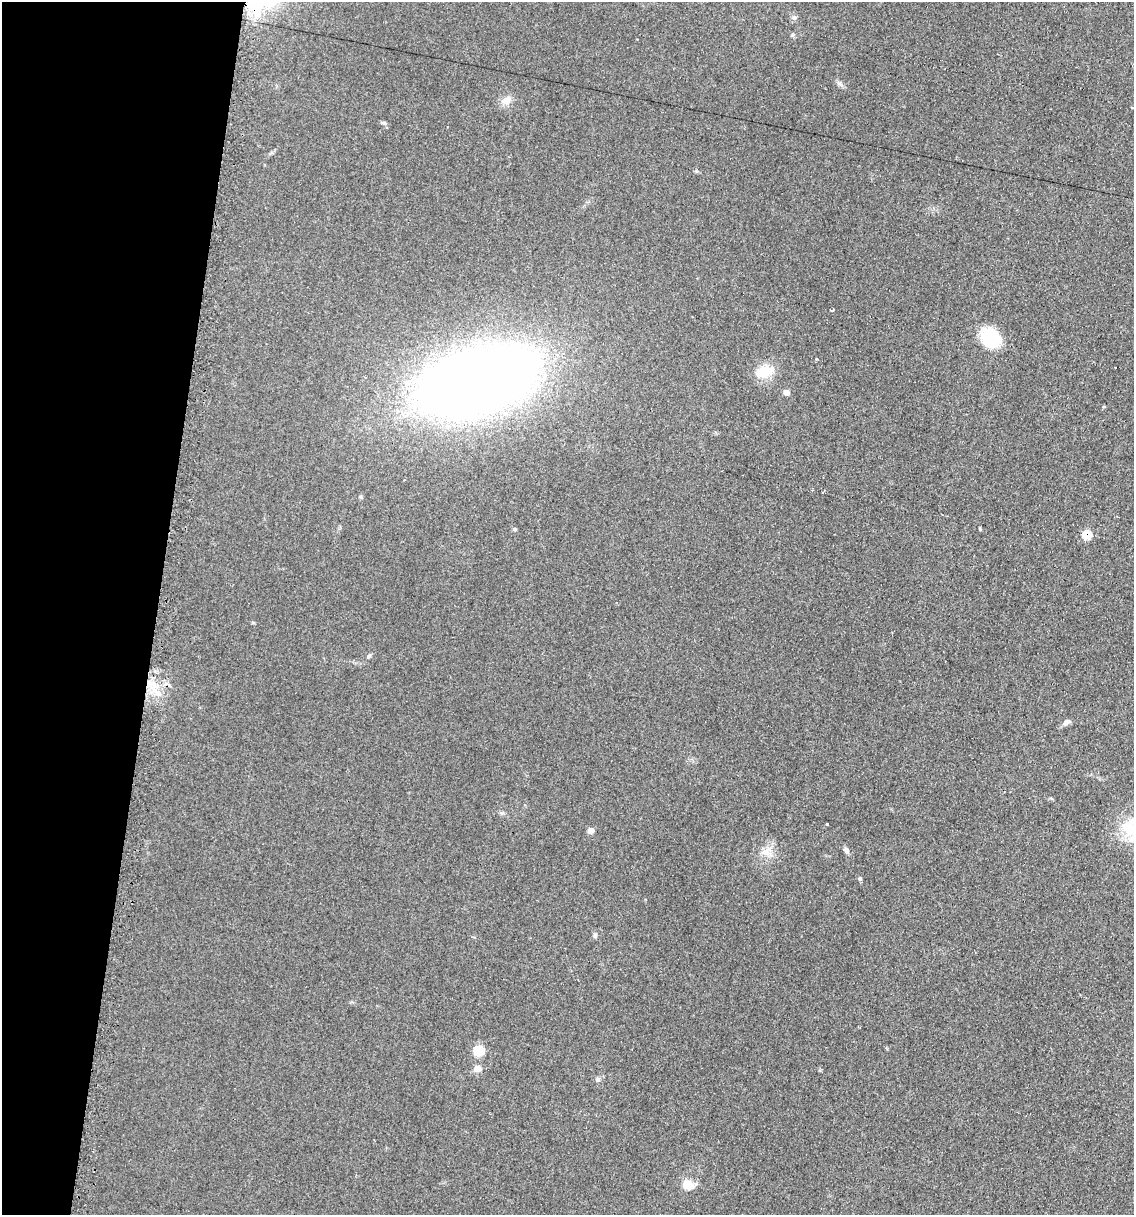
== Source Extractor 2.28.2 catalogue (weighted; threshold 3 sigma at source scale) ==
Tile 9 of 4 x 4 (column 1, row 3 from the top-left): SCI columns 124-1255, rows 1215-2427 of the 4903 x 4854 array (HDU 1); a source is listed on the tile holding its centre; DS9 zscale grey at full resolution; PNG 1136 x 1217 px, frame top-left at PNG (2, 2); no overlay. Shown black and unused: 14% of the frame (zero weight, under 2 of 3 exposures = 2% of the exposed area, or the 3 px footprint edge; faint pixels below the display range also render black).
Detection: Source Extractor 2.28.2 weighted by HDU 2 'WHT'; one run over the whole footprint, this tile lists its part. Background 0.101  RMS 0.012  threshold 0.0519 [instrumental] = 3 sigma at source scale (4.5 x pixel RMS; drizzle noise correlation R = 1.50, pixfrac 1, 0.05/0.05 arcsec/px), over >= 5 px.
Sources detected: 33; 2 cosmic-ray / hot-pixel residue — not listed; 1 inside a brighter listed object's ellipse — not listed separately; the other 30 listed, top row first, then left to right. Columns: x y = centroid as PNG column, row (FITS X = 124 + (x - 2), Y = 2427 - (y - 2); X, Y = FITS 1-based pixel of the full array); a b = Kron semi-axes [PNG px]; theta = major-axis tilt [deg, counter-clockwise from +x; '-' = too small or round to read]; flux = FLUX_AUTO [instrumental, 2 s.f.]
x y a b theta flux
794 18 7 6 - 3
840 84 10 4 -30 3.1
506 100 14 9 25 8.8
1132 107 3 3 - 2.7
384 123 6 5 - 2.1
832 310 4 3 - 5.7
990 338 20 16 -54 61
817 359 3 3 - 1.5
764 371 20 12 16 28
478 381 79 39 17 2000
786 392 4 4 - 12
361 497 6 4 -72 1.4
515 529 5 4 - 1.6
980 529 4 4 - 1.1
1087 535 6 5 - 38
369 656 6 5 - 1.9
151 684 15 5 -9 9.6
159 694 7 6 - 4.8
1066 722 9 6 29 4.5
827 824 3 3 - 3
1130 829 37 21 -70 45
591 831 7 6 - 5.6
846 850 9 6 -46 3.5
766 852 14 9 -28 10
860 879 4 4 - 2.4
595 935 6 5 - 2.1
478 1050 8 7 - 35
477 1069 7 7 - 8.6
598 1080 7 5 89 2.4
687 1185 7 5 0 38
Overlapping masked pixels (flux is a lower limit): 1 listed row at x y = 1087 535
Isophote crosses this tile's border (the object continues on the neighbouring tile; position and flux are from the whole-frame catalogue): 1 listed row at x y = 1130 829
Unlisted compact peaks at least as high as the median listed source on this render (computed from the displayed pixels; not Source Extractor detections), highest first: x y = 792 35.